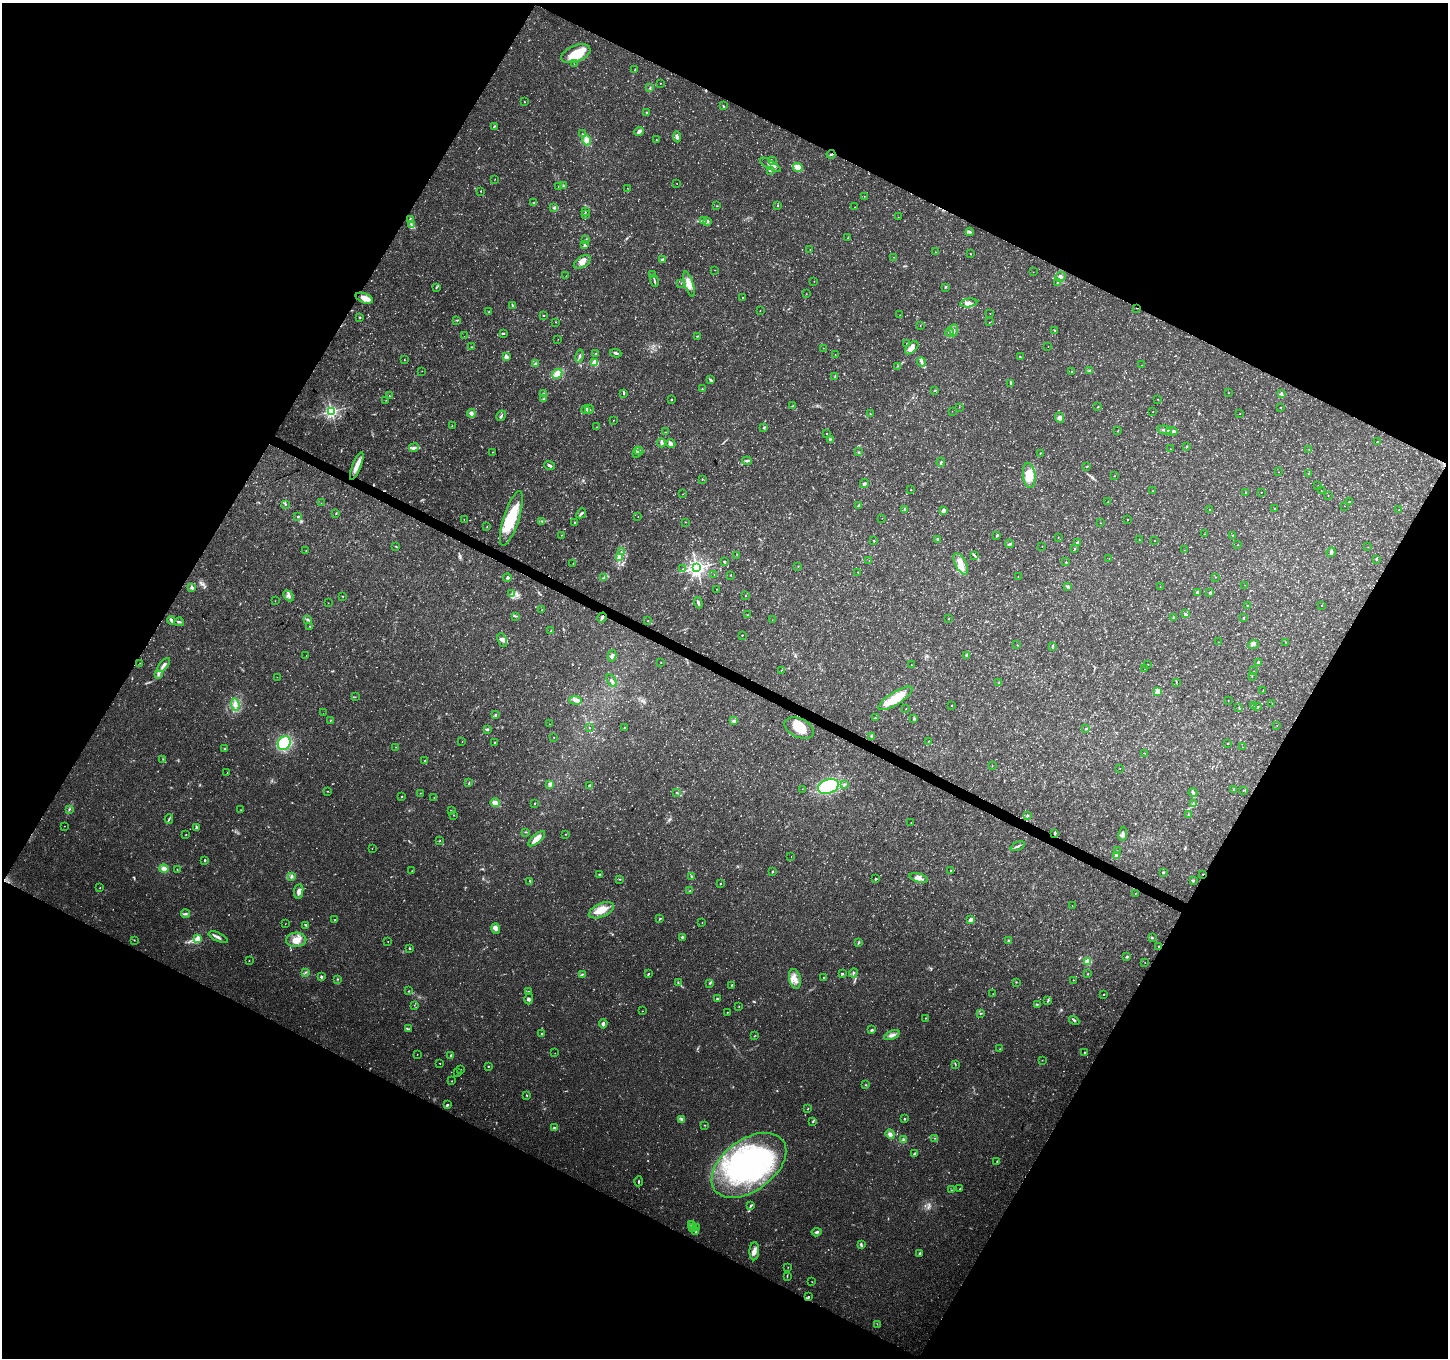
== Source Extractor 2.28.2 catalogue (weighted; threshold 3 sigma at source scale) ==
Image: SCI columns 4-5787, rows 202-5623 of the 5799 x 5891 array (HDU 1 of 3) = the unmasked area's bounding box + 8 px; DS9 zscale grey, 4 x 4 block average (1 PNG px = mean of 4 x 4 image px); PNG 1450 x 1360 px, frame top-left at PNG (2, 3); each listed source drawn as its Kron ellipse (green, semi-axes under 4 px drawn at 4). Shown black and unused: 47% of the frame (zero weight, under 3 of 4 exposures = <1% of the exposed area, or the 3 px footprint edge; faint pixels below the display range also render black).
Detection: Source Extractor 2.28.2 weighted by HDU 2 'WHT'. Background 0.0333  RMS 0.0037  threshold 0.0164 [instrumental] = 3 sigma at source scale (4.5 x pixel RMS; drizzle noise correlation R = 1.50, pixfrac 1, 0.0396/0.0396 arcsec/px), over >= 5 px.
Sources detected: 816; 31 too faint to see at this stretch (4 x 4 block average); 2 inside a brighter object's white glare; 12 cosmic-ray / hot-pixel residue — neither listed nor drawn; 7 coinciding with a brighter row at this scale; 24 inside a brighter listed object's ellipse — not listed separately; of the other 740, all 500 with FLUX_AUTO >= 0.542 (the completeness limit of this list) listed and drawn (240 fainter detections not listed), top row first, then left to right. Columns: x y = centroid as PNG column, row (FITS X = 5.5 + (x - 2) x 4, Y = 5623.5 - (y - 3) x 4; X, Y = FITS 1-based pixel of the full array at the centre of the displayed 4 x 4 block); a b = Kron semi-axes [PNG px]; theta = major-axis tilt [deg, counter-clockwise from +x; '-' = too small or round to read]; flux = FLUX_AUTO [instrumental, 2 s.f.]
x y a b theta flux
576 54 15 8 22 63
574 64 2 2 - 0.6
635 70 2 2 - 0.96
660 83 2 2 - 0.86
650 88 3 2 - 2.1
524 102 2 2 - 1.4
723 106 2 2 - 1.9
647 112 2 2 - 1.3
494 126 3 2 - 2.2
639 131 5 3 - 8.6
582 134 2 2 - 0.6
677 137 5 3 - 5.7
587 140 5 4 - 14
656 140 2 2 - 0.7
831 154 4 2 - 3.1
772 161 2 2 - 1.2
770 165 12 3 -30 14
798 167 5 3 - 33
770 171 2 2 - 1.1
495 179 2 2 - 0.71
677 184 2 2 - 0.59
563 186 2 2 - 1.7
558 187 2 2 - 1.4
627 188 2 2 - 0.58
481 191 2 2 - 0.96
864 196 2 2 - 0.88
534 203 3 2 - 4.1
778 205 2 2 - 1.1
717 206 2 2 - 1.2
855 207 2 2 - 0.62
554 208 2 2 - 1.1
585 212 2 2 - 1.6
585 214 2 2 - 2.9
898 217 2 2 - 0.65
410 220 4 2 - 3.5
704 221 4 2 - 3.6
708 221 3 2 - 2.4
411 225 2 2 - 1.7
970 232 4 2 - 3.7
848 238 2 2 - 0.82
586 239 3 2 - 1.6
584 244 3 2 - 2.6
810 250 2 2 - 0.6
935 252 2 2 - 0.94
970 254 2 2 - 0.95
893 257 2 2 - 0.78
662 259 3 2 - 3.6
582 262 9 5 32 15
715 270 2 2 - 0.63
1033 272 2 2 - 0.57
653 275 2 2 - 1.9
566 276 2 2 - 0.82
1060 277 5 4 - 6.3
654 281 6 2 -75 3.6
814 282 2 2 - 0.57
1057 282 2 2 - 1.3
681 283 2 2 - 1.1
689 284 13 4 -72 19
436 287 2 2 - 1.5
945 287 3 2 - 2.4
806 294 2 2 - 0.83
364 298 9 5 -21 17
742 298 2 2 - 1.9
969 303 8 3 7 7.1
512 305 4 2 - 2
1137 308 2 2 - 1.7
760 311 2 2 - 0.72
488 312 2 2 - 2.6
990 313 2 2 - 0.56
543 315 2 2 - 1.3
900 315 2 2 - 0.92
360 317 2 2 - 1.9
456 320 4 2 - 1.5
556 322 2 2 - 1.2
990 322 2 2 - 0.65
920 325 2 2 - 0.65
954 330 6 3 84 6.3
1055 330 2 2 - 1.7
949 332 4 4 - 5.7
503 333 4 2 - 2.1
464 336 2 2 - 0.56
697 336 3 2 - 1.5
558 339 2 2 - 0.63
906 344 2 2 - 2.1
471 347 2 2 - 1.5
1048 347 2 2 - 0.71
823 348 2 2 - 0.56
912 348 8 4 45 14
616 353 6 2 -9 4.1
596 354 2 2 - 7.8
835 354 2 2 - 0.57
580 356 7 2 78 3.9
506 357 2 2 - 29
1020 357 2 2 - 1.5
404 359 3 2 - 0.74
921 362 5 2 - 4.3
595 363 2 2 - 98
535 364 3 3 - 3.8
1142 365 2 2 - 0.57
898 366 2 2 - 1
422 371 2 2 - 0.67
1089 371 3 2 - 2.6
1072 372 2 2 - 1.1
557 374 6 4 44 19
835 377 4 2 - 2.3
711 380 4 2 - 2.5
1011 384 3 2 - 2.1
702 389 3 2 - 1.4
934 391 2 2 - 1
623 393 4 2 - 2.7
1229 393 2 2 - 0.63
1281 393 3 2 - 1.4
544 394 3 2 - 1.9
389 396 2 2 - 1.9
544 399 3 3 - 3.4
671 399 2 2 - 1.3
1158 399 2 2 - 0.8
386 400 2 2 - 0.64
793 406 3 2 - 1.4
959 407 2 2 - 0.59
1098 407 2 2 - 1.2
1281 407 2 2 - 0.92
589 409 4 2 - 2.9
585 410 4 3 - 5.1
331 411 2 2 - 580
952 411 2 2 - 0.72
1153 412 2 2 - 1.1
471 413 4 3 - 7.2
870 414 2 2 - 1.1
1240 414 2 2 - 0.88
501 416 5 2 - 2.9
1060 418 5 4 - 8.1
614 420 2 2 - 0.62
452 425 2 2 - 0.66
597 427 2 2 - 1
764 427 3 2 - 1.6
1165 430 7 2 -13 5.5
1118 431 3 2 - 1.1
1172 431 6 2 -8 5.1
665 432 2 2 - 0.93
826 433 2 2 - 0.82
830 439 4 2 - 2.4
1378 442 3 2 - 2.1
661 443 4 3 - 5.8
671 443 5 4 - 7.1
1186 446 2 2 - 0.88
414 448 5 3 - 5
1170 449 2 2 - 0.88
1309 449 3 2 - 0.83
639 451 5 2 - 4.2
492 452 2 2 - 1.6
859 452 2 2 - 1.5
637 453 2 2 - 1.3
1040 453 2 2 - 1.4
747 461 5 2 - 3.2
941 462 5 2 - 3.2
549 465 5 2 - 5.1
357 466 15 4 68 21
1087 467 3 2 - 1.1
1279 472 2 2 - 0.61
1309 474 4 3 - 2.8
1029 475 13 6 -84 37
1115 476 2 2 - 0.81
702 479 3 2 - 0.96
864 484 4 3 - 4.4
1318 486 2 2 - 0.57
910 490 2 2 - 0.86
1153 491 2 2 - 0.6
1321 491 2 2 - 0.57
1246 492 2 2 - 0.95
1261 492 2 2 - 0.97
683 494 2 2 - 0.69
1328 496 2 2 - 0.8
1108 502 2 2 - 0.57
1350 502 2 2 - 3.2
321 503 2 2 - 0.68
285 504 2 2 - 1.8
858 505 4 2 - 2.1
1345 506 2 2 - 0.56
905 509 2 2 - 16
1209 509 2 2 - 1.3
1274 509 2 2 - 0.65
1399 510 2 2 - 1.6
943 511 3 3 - 7.9
336 513 2 2 - 1.2
581 513 5 2 - 4.5
298 516 2 2 - 2.3
638 517 2 2 - 0.76
511 518 28 8 72 95
882 518 2 2 - 0.61
464 520 2 2 - 0.71
1128 520 2 2 - 1.5
542 521 2 2 - 1.5
575 522 3 2 - 1.6
685 522 2 2 - 0.8
1101 523 2 2 - 0.68
487 527 2 2 - 0.73
1204 534 2 2 - 1.1
561 535 2 2 - 0.74
997 535 2 2 - 6.2
1233 535 2 2 - 1.2
1058 537 2 2 - 0.65
874 540 2 2 - 1.2
938 540 4 2 - 2.9
1139 540 2 2 - 0.78
1154 541 2 2 - 0.63
1077 542 3 3 - 2.4
1010 544 4 3 - 3.8
1237 545 2 2 - 0.65
396 546 3 2 - 1.5
1042 547 2 2 - 0.67
1368 547 2 2 - 0.65
1075 548 2 2 - 1.4
306 550 2 2 - 0.79
1185 550 2 2 - 0.59
621 552 2 2 - 0.89
1331 552 5 3 - 4.4
737 555 2 2 - 0.63
975 556 2 2 - 1
620 557 3 2 - 2.5
1109 558 2 2 - 0.6
1377 559 2 2 - 0.97
869 560 2 2 - 0.65
724 562 2 2 - 3.4
1066 562 2 2 - 1.6
573 563 2 2 - 0.57
961 564 12 5 -62 21
798 566 2 2 - 0.85
697 568 3 2 - 1100
683 569 2 2 - 1.3
858 572 2 2 - 0.92
714 574 2 2 - 0.72
730 575 2 2 - 2.1
604 577 4 2 - 2.5
1018 577 2 2 - 0.9
1215 577 2 2 - 0.65
507 578 4 3 - 3.7
1245 585 2 2 - 0.6
192 587 2 2 - 16
1068 587 2 2 - 7.8
1160 587 2 2 - 0.75
717 589 2 2 - 0.8
1197 593 4 3 - 4.5
1210 593 3 3 - 2.8
511 594 2 2 - 1.5
289 596 6 3 -46 5.5
343 596 2 2 - 1
745 596 2 2 - 0.82
275 601 2 2 - 0.55
328 603 2 2 - 0.86
698 603 6 3 -73 4.2
1247 605 2 2 - 1.1
1322 606 2 2 - 0.63
542 610 2 2 - 0.69
1185 614 2 2 - 1
748 615 2 2 - 0.68
515 616 3 2 - 1.8
602 617 5 3 - 5.2
1174 617 2 2 - 1.3
949 618 2 2 - 0.83
1243 618 2 2 - 1.7
171 620 4 2 - 6.6
307 620 3 3 - 2.9
772 620 2 2 - 0.59
647 621 2 2 - 0.57
179 622 5 2 - 2.9
310 626 2 2 - 1.2
551 631 2 2 - 0.64
742 635 2 2 - 2.8
502 640 7 4 -67 7.6
1218 642 2 2 - 0.6
1286 642 2 2 - 0.72
1253 644 5 3 - 6.2
1017 645 2 2 - 0.92
1053 647 4 2 - 2.1
306 655 2 2 - 0.69
966 655 3 2 - 4.7
612 656 6 3 77 5.4
140 663 2 2 - 0.73
661 663 2 2 - 0.55
1258 663 3 2 - 5.3
164 665 8 3 49 8.4
911 665 2 2 - 0.56
1148 665 2 2 - 1.7
1145 669 2 2 - 0.67
781 670 2 2 - 1
1254 671 2 2 - 0.55
158 675 4 2 - 3.1
277 677 2 2 - 1.3
1252 677 2 2 - 0.63
612 681 7 2 -56 3.6
999 683 3 2 - 1.8
1176 683 2 2 - 0.64
1263 691 2 2 - 1.3
1158 692 2 2 - 67
355 697 2 2 - 0.66
895 698 19 6 32 74
576 700 6 4 -2 8.2
1228 700 2 2 - 0.59
1272 703 2 2 - 0.71
235 705 6 4 -83 11
952 705 2 2 - 0.94
1253 705 3 2 - 2.5
1258 707 2 2 - 2.4
1239 708 3 2 - 1.2
906 709 2 2 - 0.85
323 713 2 2 - 1.2
495 715 3 2 - 2.1
875 718 3 2 - 1.6
914 719 4 2 - 2.5
331 720 2 2 - 0.92
734 721 3 3 - 3.9
549 724 2 2 - 0.68
1277 725 2 2 - 0.55
589 728 2 2 - 0.94
624 728 2 2 - 1.6
799 728 16 9 -25 45
487 729 4 2 - 3.2
1086 729 3 2 - 2
872 736 4 3 - 4.4
554 737 2 2 - 0.79
929 741 2 2 - 0.93
462 742 2 2 - 0.61
284 743 7 6 - 100
494 743 3 2 - 1.9
1228 743 2 2 - 0.92
396 747 2 2 - 0.63
1243 747 2 2 - 0.68
225 749 2 2 - 1.6
1145 754 2 2 - 0.59
163 759 2 2 - 1
425 761 2 2 - 1.4
992 766 2 2 - 0.86
1120 768 2 2 - 0.56
227 773 2 2 - 0.6
469 783 2 2 - 1.1
550 784 3 3 - 8.7
845 784 4 2 - 3.3
589 785 4 3 - 3.5
828 786 11 7 21 170
802 789 2 2 - 0.63
1233 789 2 2 - 1.2
1243 790 2 2 - 0.94
327 791 2 2 - 0.94
420 793 2 2 - 0.86
677 793 3 2 - 1.8
1193 793 4 3 - 4.7
402 796 2 2 - 1.3
434 797 2 2 - 0.66
495 803 5 4 - 11
535 803 2 2 - 1.2
1193 803 2 2 - 1.2
69 809 3 2 - 1.9
241 810 2 2 - 0.82
451 811 3 2 - 2.2
453 815 2 2 - 1.1
1189 815 3 2 - 2.8
1027 816 3 2 - 1.8
169 819 5 2 - 2.6
911 822 2 2 - 0.62
64 826 2 2 - 0.68
196 827 4 2 - 2.9
526 832 2 2 - 0.73
1055 833 3 2 - 3
186 834 2 2 - 0.77
565 834 2 2 - 0.76
1123 834 7 2 82 4.8
537 839 10 3 41 26
439 841 3 2 - 1.3
1018 846 8 2 24 4.5
372 848 2 2 - 0.69
1117 851 2 2 - 0.72
1116 855 2 2 - 23
791 856 2 2 - 1.1
205 860 2 2 - 4
164 869 5 4 - 10
177 870 2 2 - 0.76
412 871 2 2 - 0.6
950 871 2 2 - 0.88
772 872 3 2 - 1.5
1163 872 2 2 - 2.5
599 874 2 2 - 3.1
1203 874 2 2 - 0.9
291 876 3 3 - 4.5
692 876 2 2 - 2.3
919 878 9 3 -15 8.4
620 879 3 2 - 1.7
875 879 3 2 - 2.2
530 881 4 2 - 2
1193 881 2 2 - 1.4
720 884 2 2 - 1.1
100 888 2 2 - 0.76
299 891 7 4 81 9.7
690 891 2 2 - 1.5
1136 893 2 2 - 0.66
1072 906 2 2 - 0.61
601 910 13 7 24 33
185 914 4 2 - 3.9
660 919 3 2 - 1.6
335 920 2 2 - 1.3
970 920 3 2 - 11
702 923 2 2 - 0.72
285 924 2 2 - 0.67
306 925 4 2 - 2.6
496 928 5 4 - 11
218 937 10 3 -25 7.8
682 937 3 2 - 2.8
1152 938 3 2 - 1.4
198 939 3 3 - 22
134 940 2 2 - 0.95
296 940 10 7 3 25
1009 941 3 2 - 2.6
388 942 2 2 - 0.62
858 943 3 2 - 1.6
1159 946 2 2 - 1.3
409 948 2 2 - 2.7
1127 957 2 2 - 5.1
249 960 2 2 - 0.66
1088 961 2 2 - 56
1145 962 2 2 - 0.61
305 972 3 2 - 1.1
853 973 4 2 - 2.1
582 974 2 2 - 1.9
648 974 2 2 - 2.5
842 974 3 2 - 2.7
1088 974 2 2 - 1.5
321 977 3 2 - 3.4
823 978 3 2 - 1.2
337 979 3 2 - 1.3
795 979 10 5 -76 19
1073 980 2 2 - 1.1
1016 982 2 2 - 0.87
678 983 3 2 - 1.7
710 983 2 2 - 1.2
732 985 2 2 - 1.5
408 991 2 2 - 1.3
528 992 3 2 - 2.3
993 994 2 2 - 0.69
1104 994 2 2 - 1.4
529 999 5 4 - 5.2
717 999 3 2 - 3.1
1048 1001 3 2 - 2.2
1037 1004 3 2 - 1.8
414 1005 2 2 - 0.57
739 1006 2 2 - 0.69
642 1011 2 2 - 0.54
727 1012 2 2 - 0.79
980 1013 2 2 - 1.3
925 1018 2 2 - 0.77
1074 1020 5 2 - 3.1
603 1024 5 3 - 5.6
409 1029 3 2 - 2.2
872 1030 3 3 - 2.5
541 1034 2 2 - 2
755 1035 2 2 - 0.79
892 1035 8 3 24 8.5
1000 1049 2 2 - 0.63
1085 1052 2 2 - 1.7
555 1053 2 2 - 0.71
417 1054 2 2 - 0.59
451 1055 3 2 - 2.2
1042 1060 2 2 - 0.76
440 1063 2 2 - 0.94
955 1064 3 2 - 1.3
488 1066 2 2 - 1.9
461 1070 2 2 - 1.1
458 1073 2 2 - 0.69
452 1081 2 2 - 0.82
866 1085 2 2 - 1.6
527 1095 3 2 - 1.7
447 1105 3 2 - 3.5
808 1109 3 2 - 1.2
905 1119 2 2 - 2.8
682 1120 3 2 - 1.6
813 1121 3 2 - 2.2
704 1125 2 2 - 1.1
554 1128 3 3 - 4.7
890 1134 5 4 - 8.5
935 1138 2 2 - 0.94
903 1140 3 3 - 3.7
914 1154 4 2 - 2.5
997 1161 2 2 - 1.5
749 1165 42 25 36 430
639 1181 5 2 - 1.7
960 1189 2 2 - 1.1
952 1190 2 2 - 0.81
751 1206 4 2 - 3.1
692 1224 2 2 - 1.1
696 1227 3 2 - 2.1
693 1228 3 3 - 3.9
695 1232 3 2 - 1.8
817 1232 5 2 - 3.7
861 1244 4 3 - 3.5
754 1251 9 4 87 11
919 1253 3 2 - 2
788 1267 2 2 - 0.71
787 1276 2 2 - 0.81
812 1282 2 2 - 0.81
808 1297 3 2 - 2.2
877 1324 2 2 - 0.69
Overlapping masked pixels (flux is a lower limit): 4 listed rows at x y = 831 154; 1137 308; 602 617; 1203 874
Diffuse or blended objects may show on this block-average render without a row.